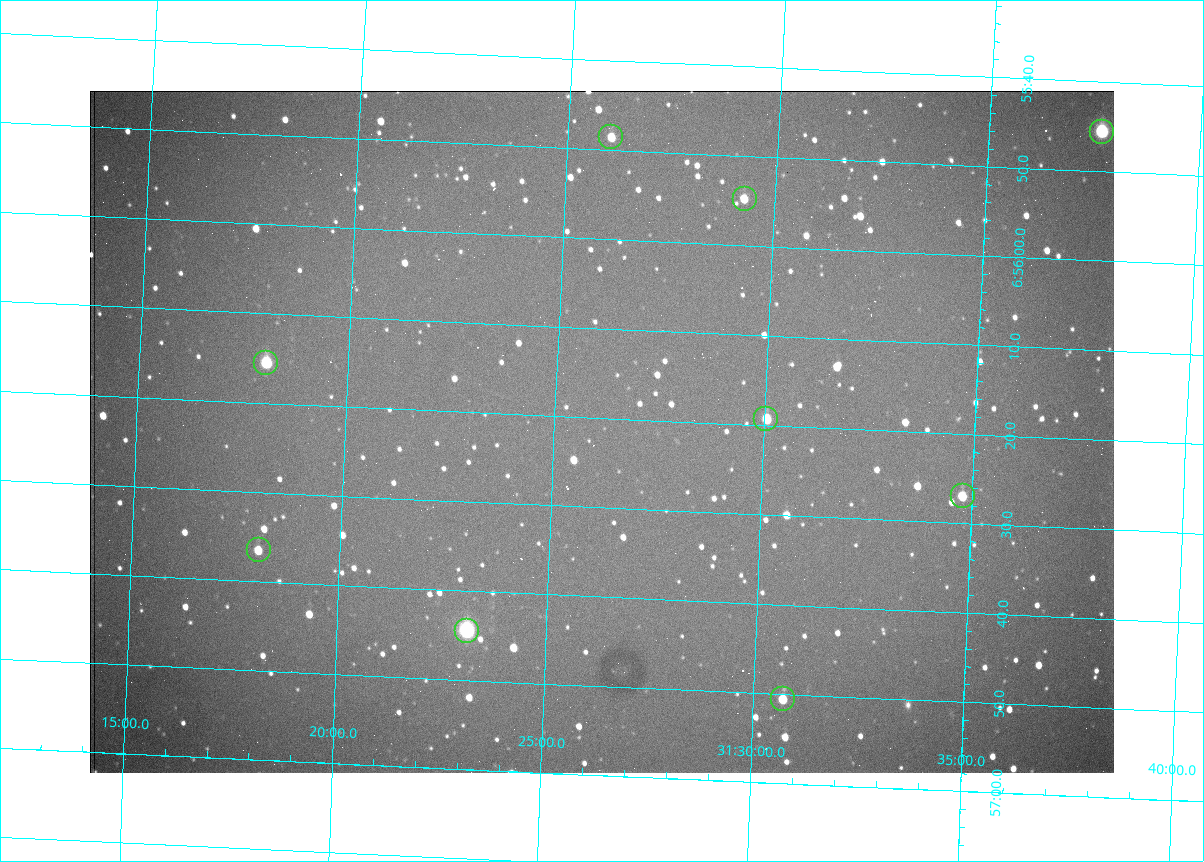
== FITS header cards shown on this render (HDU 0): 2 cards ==
NAXIS1  =                 1024 /fastest changing axis
NAXIS2  =                  682 /next to fastest changing axis

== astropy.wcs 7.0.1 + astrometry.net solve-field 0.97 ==
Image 1024 x 682 px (HDU 0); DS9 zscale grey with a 90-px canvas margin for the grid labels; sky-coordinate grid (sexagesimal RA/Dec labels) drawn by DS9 from the SOLVED WCS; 9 Tycho-2 reference stars matched to detected sources circled (green)
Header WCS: RA---TAN/DEC--TAN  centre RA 06:56:22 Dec +31:26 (104.09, +31.44 deg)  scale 1.44 arcsec/px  FOV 24.5' x 16.3'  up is -93 deg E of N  parity flipped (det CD > 0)
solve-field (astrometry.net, Tycho-2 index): VERIFIED the header's WCS against the Tycho-2 star catalogue (9 matches, 0 conflicts) and refined it, rather than solving blind
Solved WCS: RA---TAN-SIP/DEC--TAN-SIP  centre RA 06:56:21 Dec +31:26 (104.09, +31.44 deg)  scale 1.43 arcsec/px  FOV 24.4' x 16.3'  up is -93 deg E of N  parity flipped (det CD > 0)
The solver's refit moves the header's centre by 1.7 arcsec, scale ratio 0.997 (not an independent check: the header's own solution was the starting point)
Tycho-2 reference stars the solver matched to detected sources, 9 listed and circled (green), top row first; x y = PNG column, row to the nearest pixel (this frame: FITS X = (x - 90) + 1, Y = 682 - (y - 91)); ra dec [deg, ICRS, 3 dp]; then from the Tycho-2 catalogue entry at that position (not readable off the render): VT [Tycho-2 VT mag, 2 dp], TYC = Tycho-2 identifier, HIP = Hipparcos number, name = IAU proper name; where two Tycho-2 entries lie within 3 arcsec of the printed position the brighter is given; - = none
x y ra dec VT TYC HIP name
1102 132 103.940 +31.628 9.24 2437-728-1 - -
611 137 103.952 +31.434 11.53 2437-424-1 - -
745 199 103.978 +31.488 11.51 2437-421-1 - -
266 363 104.065 +31.301 9.89 2437-425-1 - -
766 419 104.081 +31.501 10.83 2437-37-1 - -
963 496 104.112 +31.580 11.47 2437-71-1 - -
259 550 104.152 +31.301 11.67 2437-646-1 - -
467 631 104.185 +31.385 8.52 2437-370-1 33393 -
783 699 104.211 +31.512 11.03 2437-937-1 - -